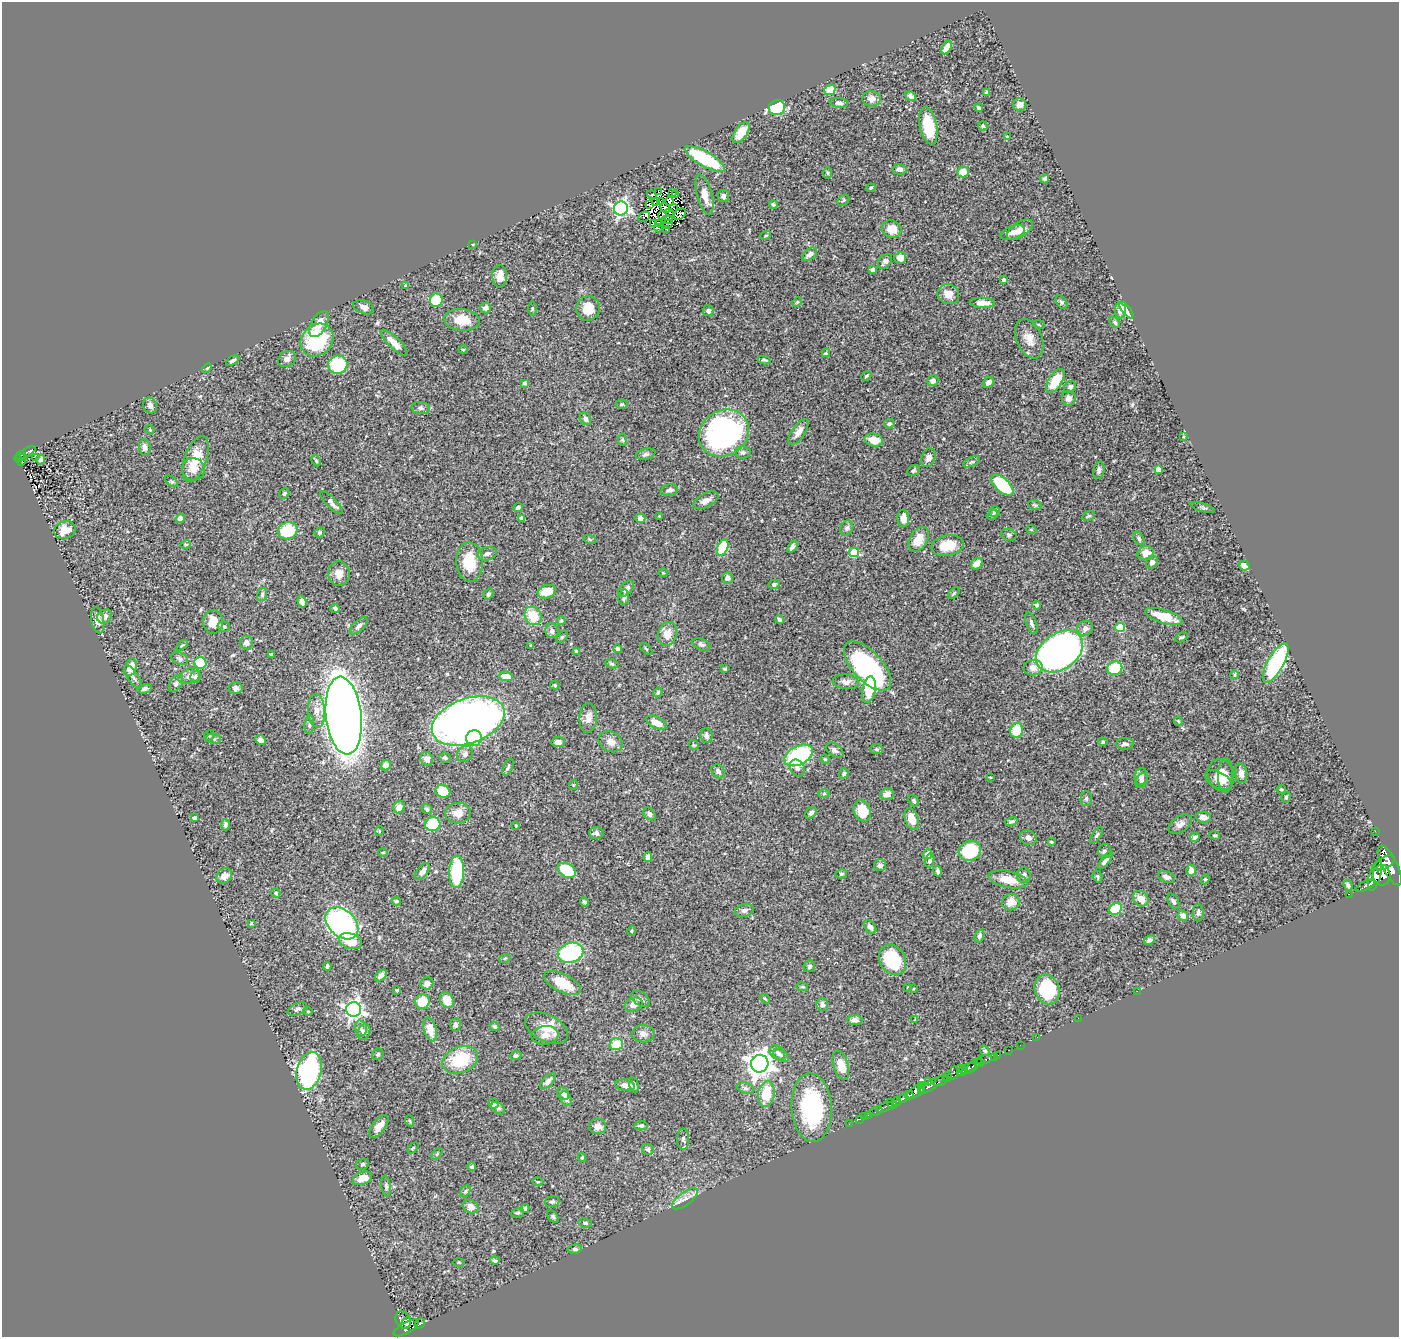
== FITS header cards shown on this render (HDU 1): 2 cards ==
NAXIS1  =                 1397
NAXIS2  =                 1335

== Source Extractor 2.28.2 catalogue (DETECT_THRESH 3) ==
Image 1397 x 1335 px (HDU 1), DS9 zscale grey, 1 PNG px = 1 image px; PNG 1401 x 1339 px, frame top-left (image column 1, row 1335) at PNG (2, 2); each listed source drawn as its Kron ellipse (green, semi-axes under 4 px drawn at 4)
Background 0.457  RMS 0.021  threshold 0.0625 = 3 sigma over >= 5 px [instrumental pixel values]
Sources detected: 440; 4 with non-positive FLUX_AUTO (blend fragments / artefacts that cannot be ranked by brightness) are neither listed nor drawn; the other 436 listed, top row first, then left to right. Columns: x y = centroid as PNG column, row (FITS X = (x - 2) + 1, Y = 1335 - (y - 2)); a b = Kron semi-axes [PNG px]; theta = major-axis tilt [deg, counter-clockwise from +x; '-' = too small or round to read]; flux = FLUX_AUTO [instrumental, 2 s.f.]
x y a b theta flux
947 48 7 4 57 17
830 90 5 5 - 27
987 93 4 3 - 2.8
911 96 6 4 -35 4.5
871 99 9 7 -3 8.2
839 103 9 5 -6 4.2
1020 105 7 6 - 6.9
777 108 8 7 - 89
979 108 4 3 - 2.4
928 126 19 8 -79 45
983 126 5 4 - 1.8
741 132 12 6 56 17
1007 137 3 3 - 2.3
705 159 22 7 -30 97
899 169 7 5 -2 6.1
963 172 6 5 - 19
827 173 6 4 -89 1.5
1045 179 4 4 - 4.1
871 188 5 4 - 1.6
658 191 3 3 - 280
672 193 4 3 - 1.6
652 195 5 3 - 3.6
675 195 3 2 - 0.69
705 195 21 7 -75 17
723 196 6 6 - 4
843 200 6 5 - 2
669 201 4 3 - 0.94
655 202 3 2 - 0.43
660 202 2 2 - 0.23
649 205 4 3 - 3.4
773 205 4 4 - 2.6
621 208 7 7 - 350
665 208 5 3 - 4.7
674 208 4 2 - 2.4
669 213 4 2 - 1.4
680 214 7 5 41 0.45
662 215 4 2 - 0.061
644 217 6 4 27 19
667 220 6 3 -3 1.7
653 223 4 2 - 2
658 223 3 2 - 0.38
667 224 5 3 - 1.7
658 228 4 2 - 2.3
666 229 3 2 - 2.8
892 229 10 8 -23 19
1020 230 15 7 33 12
1013 233 13 6 22 8.6
766 236 5 3 - 1.5
473 244 3 2 - 0.84
810 254 8 5 41 5.8
900 258 6 6 - 13
885 261 8 6 48 5
872 270 4 4 - 4.1
500 276 11 7 -89 17
1004 280 4 4 - 5.8
405 285 4 3 - 1.1
948 294 11 10 - 14
436 300 7 6 - 50
797 302 5 4 - 1.6
1061 302 7 5 -54 2.6
982 303 12 5 -2 11
364 307 11 6 -23 7
486 308 5 5 - 6.6
588 308 12 11 - 23
532 309 7 3 89 1.7
1120 310 8 5 -86 7.7
1126 310 10 4 -52 39
708 311 5 5 - 4.3
462 320 18 10 -4 28
1115 322 6 4 -51 2.5
319 324 14 8 60 16
1039 325 6 4 -20 1.8
1029 339 20 12 -67 18
317 340 18 15 43 97
394 343 18 5 -44 16
463 350 4 3 - 1.3
826 353 4 3 - 1.6
287 359 9 7 34 5.7
233 360 7 4 29 3.4
764 360 6 3 -10 2.1
338 365 10 9 - 86
207 368 6 3 45 1.4
866 376 5 3 - 1.8
933 381 5 5 - 6.5
1055 381 13 7 57 42
988 382 6 5 - 6.5
525 383 4 4 - 2.5
1070 387 6 5 - 4
1069 398 7 7 - 7.1
622 404 6 4 2 1.8
150 405 8 6 -62 5.7
421 408 9 6 -5 4.1
585 419 6 5 - 5.5
889 424 5 4 - 2.4
150 430 5 4 - 1.5
798 432 15 6 56 10
724 433 26 22 32 310
1183 436 4 2 - 1.2
622 440 6 4 -82 1.9
874 440 9 6 -15 22
145 447 8 5 -84 6
743 452 8 6 -3 3.9
26 453 11 3 30 46
646 454 10 5 13 3.5
20 457 6 4 54 71
23 457 3 3 - 15
36 458 4 2 - 1.9
928 458 10 6 69 6.6
41 459 5 4 - 3.5
196 459 24 11 70 33
22 461 3 2 - 8.1
316 461 6 4 -63 2.1
971 462 8 4 26 2.9
193 469 11 11 - 13
1158 469 4 4 - 11
1099 470 9 5 76 4
913 471 6 5 - 2.8
172 481 7 4 -37 2.1
1002 485 13 7 -43 96
669 490 8 5 13 4.9
284 493 6 4 56 2.4
706 500 14 6 27 8.6
331 503 15 5 -46 6.7
1035 505 7 5 -20 2.1
518 508 5 3 - 3.9
1203 508 12 4 -17 2.8
995 512 5 5 - 2.4
992 514 5 4 - 2.2
659 516 4 3 - 1.1
1088 516 7 4 26 2.2
180 518 5 4 - 5.6
522 518 4 3 - 4.1
640 518 5 4 - 6
903 518 9 6 -88 12
847 528 8 6 63 3.9
1031 529 5 3 - 1.1
65 530 11 8 19 20
288 531 10 8 23 55
320 532 5 5 - 2.5
1009 535 8 5 -19 3.1
1139 538 7 5 -61 2.9
919 539 13 8 61 22
590 540 6 4 -20 1.8
186 544 5 3 - 1.3
947 546 16 10 12 34
792 547 7 4 55 4.2
723 548 8 5 66 65
854 552 5 5 - 56
1146 553 8 7 - 16
487 554 10 6 15 5.5
470 562 19 13 -88 38
1152 562 6 6 - 5.2
977 564 6 5 - 16
1244 566 6 4 -29 6.8
663 573 4 4 - 1.4
339 574 12 10 -85 11
727 578 5 5 - 5.1
774 584 5 4 - 2.2
626 589 9 5 46 6.4
547 592 9 6 18 28
954 593 7 4 46 2
488 594 6 4 57 2.7
262 595 7 5 76 2.8
624 597 8 5 83 4
302 602 6 4 -71 6.1
1037 605 4 4 - 3.1
335 608 5 4 - 3.2
105 616 8 6 36 6.9
533 616 9 8 - 31
1164 617 19 7 -17 32
779 619 5 3 - 2.8
98 620 13 6 -79 9.2
561 621 4 3 - 1.8
213 622 12 10 -90 18
1031 623 11 5 -71 4.1
359 626 11 5 42 4.2
224 627 6 5 - 2.9
1120 627 5 4 - 53
1085 628 8 7 - 7.3
552 631 7 6 - 5.9
667 634 12 9 74 15
562 637 7 4 45 2.2
1181 637 7 4 27 2.7
246 643 7 6 - 6.3
701 644 9 5 -22 3.5
182 645 7 4 38 1.9
531 645 3 2 - 0.98
618 649 4 3 - 3.3
646 649 7 3 -44 1.3
576 651 4 3 - 1.9
1059 651 26 18 35 680
272 655 4 3 - 2.4
179 659 9 6 -23 3.5
200 663 6 5 - 43
1276 663 22 8 61 160
612 664 7 4 -19 2
867 666 31 14 -47 240
131 667 9 6 66 16
1033 668 9 7 9 12
1115 668 7 6 - 55
725 669 4 3 - 1.7
1235 675 5 3 - 1.3
189 676 11 7 21 7.6
506 676 7 5 -7 16
133 677 14 5 -55 5.2
195 677 6 5 - 3.9
846 682 13 7 -6 6.7
176 684 9 6 58 4.1
555 685 5 4 - 1.7
236 688 7 6 - 3.8
144 689 7 4 14 4.2
869 689 13 6 80 39
658 692 5 4 - 2.6
317 711 17 8 -86 13
344 716 39 17 -83 1900
588 718 15 9 87 11
468 721 38 22 20 1200
1178 721 4 3 - 1.6
656 723 11 6 -27 16
309 725 9 5 85 3.3
1016 730 7 6 - 32
209 735 6 4 49 2
706 736 7 6 - 4.9
474 738 8 8 - 37
214 739 7 5 -9 2.8
260 740 5 4 - 6.3
558 742 6 5 - 5.6
611 742 12 10 -29 11
1103 742 5 4 - 2.1
1125 744 9 6 3 4.7
694 745 5 4 - 1.7
877 749 6 5 - 2.3
835 750 10 6 -35 4.5
465 754 9 7 41 4.5
799 755 15 9 27 130
445 758 6 5 - 3.2
427 759 7 6 - 9.6
825 759 5 4 - 1.6
386 765 5 4 - 8.6
508 767 9 4 64 3
797 768 9 7 -57 5.3
718 771 7 6 - 4.6
844 773 5 4 - 3.9
1241 773 10 6 -85 8.4
1221 775 16 13 -73 19
1225 775 17 7 89 12
990 777 3 2 - 0.84
1141 777 8 6 80 6.8
1218 780 14 8 -28 12
1141 781 8 6 65 4.6
573 785 5 3 - 1.2
1281 789 5 4 - 1.8
443 791 7 6 - 32
824 794 6 4 2 1.7
887 794 7 5 9 10
1286 797 5 4 - 2.6
1086 798 7 5 89 2.7
914 801 6 4 -58 2.8
399 807 6 5 - 9.8
427 809 5 4 - 2.4
862 811 11 8 -69 31
458 813 13 10 4 14
811 813 6 5 - 5
649 814 7 5 -46 4.3
1203 817 7 5 -7 8.4
194 818 4 3 - 3.4
912 819 11 6 -70 20
1011 822 6 4 15 3
433 824 7 7 - 81
1180 824 13 7 34 7.4
225 825 6 4 87 3.6
516 826 4 3 - 1.2
379 831 5 3 - 1
1375 831 2 2 - 3.8
596 833 7 6 - 4.4
1097 835 9 4 54 2.6
1215 835 5 4 - 1.9
1195 837 5 4 - 4
1028 838 8 7 - 5.9
1051 842 4 3 - 1.4
970 851 11 9 18 77
1104 851 7 6 - 3.5
383 853 5 3 - 1.2
927 854 5 4 - 4.9
648 857 5 4 - 5.1
1105 860 10 4 54 5.6
929 861 7 4 74 2.7
1384 863 11 5 30 490
880 865 6 6 - 5.2
1390 865 22 7 -63 1400
567 870 10 6 -31 52
1191 870 5 5 - 8.4
938 871 5 3 - 3.8
422 872 10 5 52 7.1
457 872 16 7 87 90
841 874 5 4 - 2.2
1024 875 8 7 - 4.8
1382 875 10 8 -87 910
224 876 8 7 - 9.9
1097 876 6 4 -70 2.1
1375 876 15 6 74 850
1167 877 9 5 -19 5.9
1008 879 19 8 -11 28
1205 879 5 4 - 1.6
1348 885 5 4 - 2.8
1365 886 10 3 26 120
276 893 5 4 - 2.2
1349 894 2 2 - 4.3
1141 899 8 7 - 14
396 901 5 3 - 2
1173 901 8 5 -59 3.3
584 902 4 4 - 2.5
1011 902 9 8 - 15
1116 909 6 5 - 47
744 910 9 6 16 5.1
1198 913 8 5 89 3.8
1183 916 5 5 - 8
251 923 4 3 - 1.4
342 923 19 13 -43 340
870 927 8 5 -52 5.4
631 931 5 3 - 1.6
979 936 6 4 70 3.4
1149 940 6 4 30 3.6
350 941 12 7 -18 25
570 953 13 9 16 130
505 958 5 3 - 1.1
893 960 16 12 -60 91
327 966 4 3 - 2.7
809 966 6 5 - 3
381 976 7 4 43 6.2
427 983 6 6 - 5.5
563 983 20 9 -26 36
802 987 6 3 -7 1.5
908 987 3 2 - 1.2
913 989 2 2 - 1.1
1047 989 15 12 -68 97
397 990 3 3 - 1.5
1137 991 2 2 - 3.1
641 999 10 6 -36 4.9
765 999 5 3 - 1.4
447 1000 8 6 -58 16
422 1002 7 7 - 37
634 1005 9 6 20 9.1
822 1005 7 5 -83 5.5
297 1009 10 5 23 4.3
353 1009 7 7 - 520
308 1011 4 4 - 1.5
1078 1018 2 2 - 87
855 1020 7 5 -3 5.5
915 1020 4 4 - 1.2
455 1025 7 5 86 4
495 1027 5 4 - 2
361 1028 8 6 -76 4
547 1028 23 13 -26 27
430 1029 12 6 -75 15
364 1032 8 6 66 5.4
643 1034 11 8 1 7.4
545 1035 13 9 8 13
1037 1037 2 2 - 5.3
616 1044 7 6 - 29
1020 1045 2 2 - 4.5
1009 1050 2 2 - 5.8
985 1051 5 4 - 2.6
777 1053 8 6 -41 5.1
378 1054 6 5 - 2.9
516 1055 6 4 18 2.3
781 1055 8 5 -31 3.3
998 1055 2 2 - 5.7
994 1057 2 2 - 6.5
460 1060 18 13 21 63
984 1060 7 4 18 100
979 1063 4 2 - 57
760 1064 9 8 - 1400
841 1065 15 7 -73 20
974 1065 11 4 44 190
960 1068 3 2 - 17
967 1068 9 3 23 220
309 1071 19 12 75 290
962 1071 6 2 30 54
953 1073 7 3 70 71
947 1077 4 3 - 120
548 1081 10 5 46 6
929 1081 3 3 - 36
940 1081 7 3 24 110
625 1085 10 5 -9 11
634 1085 7 4 -76 3.6
922 1085 3 2 - 37
931 1085 15 4 34 190
745 1088 8 5 -20 3.8
922 1089 3 2 - 100
916 1091 10 5 36 350
563 1094 7 5 -55 5.7
766 1094 13 8 81 40
909 1095 4 3 - 150
566 1099 7 5 -64 5.8
902 1099 5 3 - 110
896 1101 5 3 - 94
493 1104 5 4 - 6.1
892 1104 6 3 -29 110
885 1107 9 3 24 47
498 1108 8 5 -38 3.2
812 1108 34 20 -87 140
876 1111 6 3 17 27
868 1115 2 2 - 11
864 1117 2 2 - 3.3
859 1119 3 2 - 5.7
410 1121 6 3 -70 1.2
849 1124 2 2 - 1.5
379 1126 13 6 53 14
597 1126 8 7 - 11
641 1126 7 4 7 2.9
683 1139 11 6 -90 4
413 1148 6 4 45 1.6
648 1149 6 5 - 2.6
437 1154 6 4 46 1.8
582 1158 4 4 - 1.7
363 1164 6 5 - 2.4
472 1167 4 4 - 2.6
362 1178 10 6 22 14
538 1182 5 3 - 1.4
386 1186 10 5 -83 3.2
465 1191 6 4 60 2.2
685 1199 15 6 37 9.3
552 1202 7 5 18 4
471 1207 8 6 -31 9.8
525 1208 4 4 - 2.6
518 1213 6 5 - 2.3
553 1216 7 5 -50 2.3
585 1223 7 4 -9 3.1
575 1249 7 4 9 2.6
495 1261 5 4 - 2.9
459 1262 6 4 -1 1.3
403 1320 9 7 -60 200
406 1323 6 3 57 100
420 1323 6 3 41 56
406 1328 14 5 30 360
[4 non-positive-flux detections neither listed nor drawn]